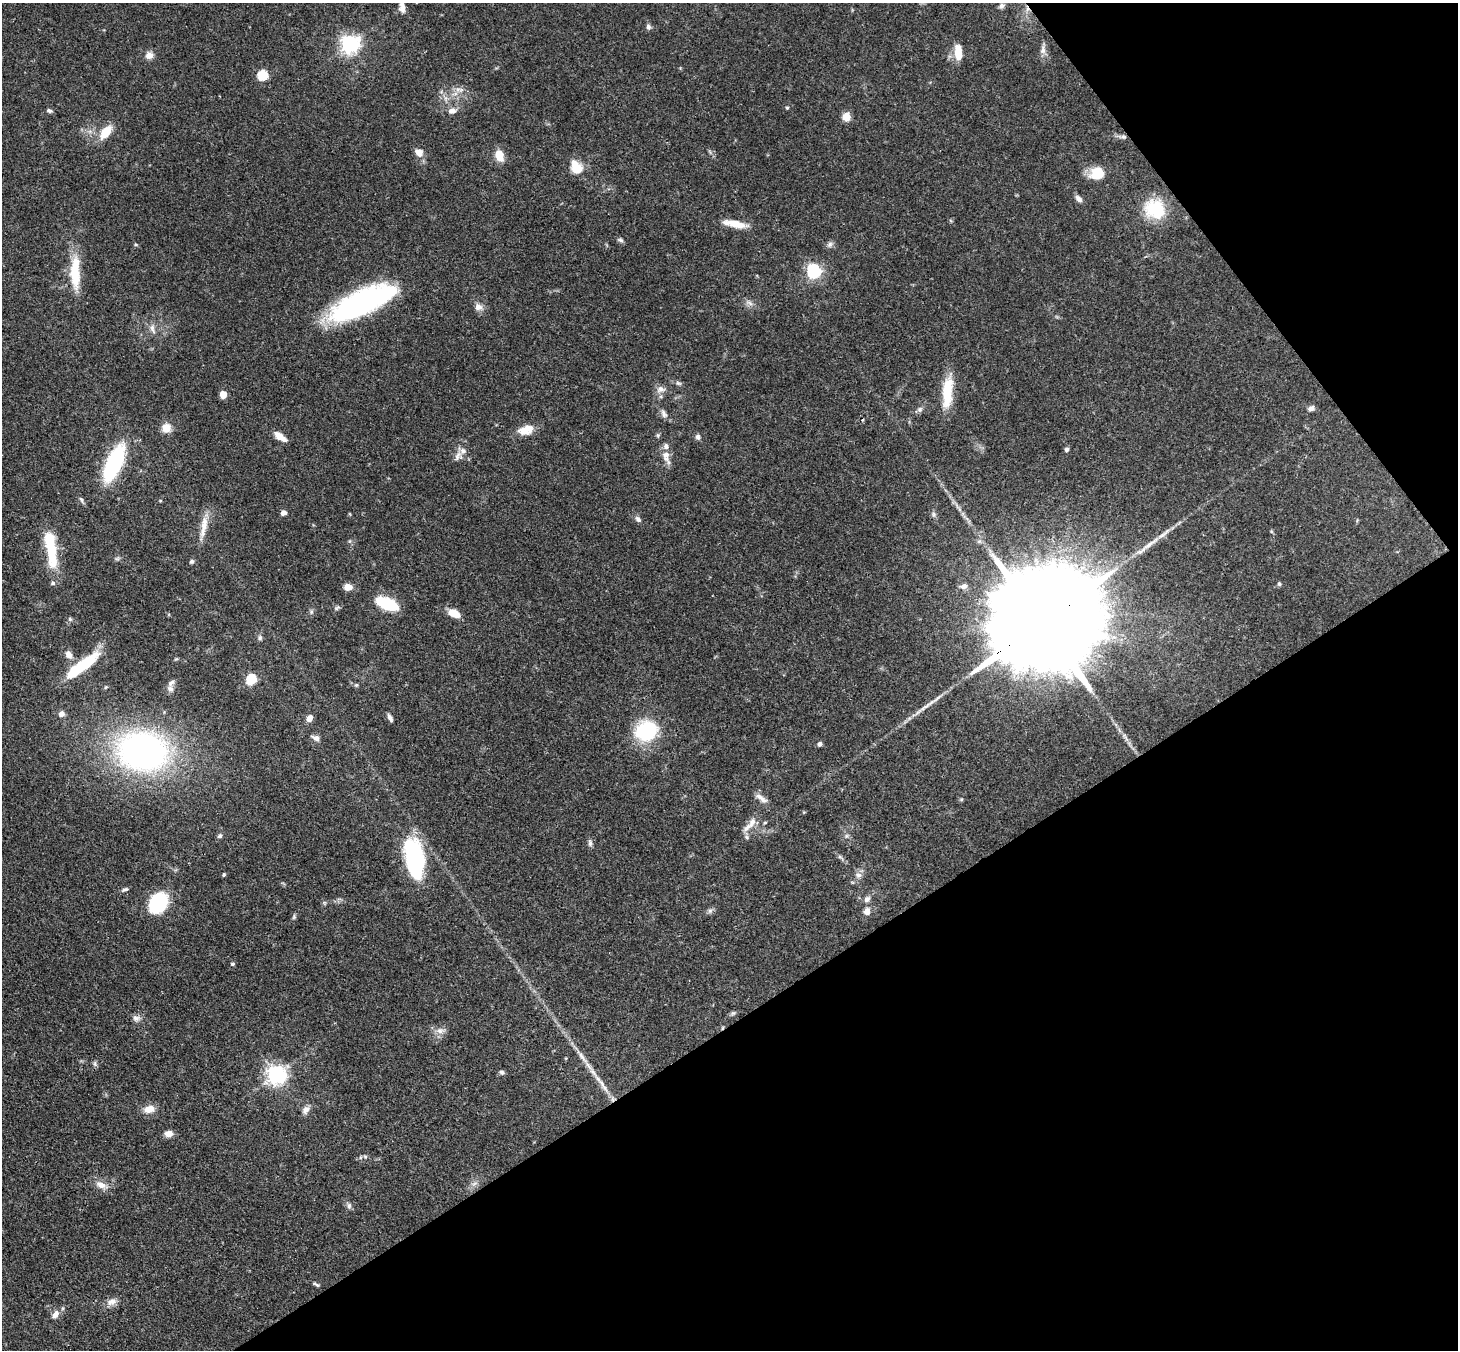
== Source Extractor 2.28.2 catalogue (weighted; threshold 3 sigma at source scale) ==
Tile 12 of 4 x 4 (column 4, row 3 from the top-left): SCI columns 4455-5910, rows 1719-3066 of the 6007 x 5984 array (HDU 1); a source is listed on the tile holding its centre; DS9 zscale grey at full resolution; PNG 1460 x 1352 px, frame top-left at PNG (2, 3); no overlay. Shown black and unused: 31% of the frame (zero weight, under 3 of 4 exposures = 8% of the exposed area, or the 3 px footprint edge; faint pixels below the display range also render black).
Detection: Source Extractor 2.28.2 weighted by HDU 2 'WHT'; one run over the whole footprint, this tile lists its part. Background 0.117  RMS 0.0042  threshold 0.019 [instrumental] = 3 sigma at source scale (4.5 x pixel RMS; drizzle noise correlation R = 1.50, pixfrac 1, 0.05/0.05 arcsec/px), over >= 5 px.
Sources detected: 126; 2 inside a brighter object's white glare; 2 cosmic-ray / hot-pixel residue — not listed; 8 inside a brighter listed object's ellipse — not listed separately; the other 114 listed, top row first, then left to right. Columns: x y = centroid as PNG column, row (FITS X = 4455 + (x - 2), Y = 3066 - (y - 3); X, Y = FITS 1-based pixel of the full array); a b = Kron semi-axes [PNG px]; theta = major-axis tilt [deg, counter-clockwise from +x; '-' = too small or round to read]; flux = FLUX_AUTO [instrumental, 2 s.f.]
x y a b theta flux
402 6 18 9 -85 3.5
1002 6 8 6 58 1.2
648 27 7 5 -76 1.3
350 44 7 7 - 200
1043 50 13 7 89 2.2
958 53 18 8 -84 6.5
149 55 10 9 - 2.7
263 75 5 5 - 28
458 89 9 5 0 1.7
787 108 4 4 - 0.58
49 111 7 5 -14 0.96
452 111 9 7 13 2.5
846 117 8 7 - 4.5
106 132 19 10 51 7.5
1123 137 8 6 -1 1.3
419 153 11 9 -46 3.1
499 156 13 9 -74 5.8
577 169 16 14 -15 6.2
1097 173 16 13 25 9.6
1079 199 10 6 -45 1.7
1155 209 25 21 -23 19
735 224 28 7 -11 6.7
621 240 8 5 -27 0.94
830 244 9 6 58 1.3
136 245 5 3 - 0.46
814 271 6 6 - 97
75 272 44 12 -89 15
363 302 69 22 25 88
750 303 10 5 -27 1.5
478 307 9 8 - 2.6
152 329 15 6 -73 2
678 383 9 5 -26 0.94
661 389 12 9 10 2.5
947 392 38 11 85 14
223 395 6 5 - 4.3
1311 408 9 7 12 1.4
920 409 8 7 - 1.3
664 414 12 7 -66 1.7
166 428 12 11 - 4.1
526 430 20 11 14 5.9
658 435 6 4 45 0.63
280 437 14 6 -35 5.1
698 437 8 6 -86 1.2
1066 449 6 5 - 0.96
458 456 14 9 58 2.7
666 456 18 10 -81 4
114 463 27 11 66 57
81 500 10 4 -66 0.94
160 501 5 3 - 0.38
283 513 4 4 - 2.8
934 514 9 4 -82 0.95
638 519 9 6 -47 1.4
204 527 33 8 79 5.9
51 549 43 11 -81 22
117 559 7 4 0 0.74
192 561 6 5 - 0.85
1279 584 6 5 - 0.67
964 586 9 7 13 2
348 587 8 7 - 4
387 604 19 8 -23 27
337 608 9 5 41 0.91
311 612 6 4 72 0.71
454 613 13 8 -27 5.7
70 619 6 6 - 0.77
1040 624 58 22 33 23000
260 638 7 6 - 0.92
69 655 11 8 -57 2.9
84 664 38 10 37 26
251 679 6 5 - 28
356 685 6 5 - 0.63
106 687 5 5 - 0.53
170 689 10 8 -63 1.9
62 714 7 7 - 2.1
390 717 9 4 -62 1.4
309 718 8 6 63 2.5
646 731 24 20 19 29
316 738 11 6 -22 1.9
820 744 5 5 - 1.2
143 751 45 35 -6 150
763 799 16 8 -40 2.7
752 822 16 8 66 3.4
765 823 5 3 - 0.44
220 836 6 5 - 0.96
846 836 6 4 71 0.67
747 837 7 5 -48 0.86
590 843 9 6 -84 1.2
414 858 39 18 -80 50
224 874 4 4 - 0.64
858 875 10 7 -1 1.9
125 889 9 5 19 0.93
867 899 9 7 48 1.8
158 903 18 14 54 30
710 911 7 6 - 1.1
867 911 9 8 - 2.7
294 917 7 5 70 0.75
232 964 5 4 - 0.67
733 1013 7 5 43 0.77
136 1018 10 7 -6 1.9
440 1031 10 8 -8 2.5
582 1057 24 6 -53 3.9
95 1064 8 4 -89 0.84
501 1072 6 6 - 0.95
276 1075 7 7 - 230
605 1088 18 5 -58 3.3
149 1109 15 10 11 4.2
305 1110 11 9 61 2.2
169 1134 8 7 - 2.9
365 1157 5 5 - 0.75
474 1183 9 4 19 1
101 1185 15 9 -19 3.7
349 1206 8 6 89 1.2
316 1284 10 3 -33 0.76
111 1302 15 9 15 2.8
55 1314 13 7 57 2.5
Overlapping masked pixels (flux is a lower limit): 2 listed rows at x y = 1123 137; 1040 624
Isophote crosses this tile's border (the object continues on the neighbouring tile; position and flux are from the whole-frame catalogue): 1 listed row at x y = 402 6